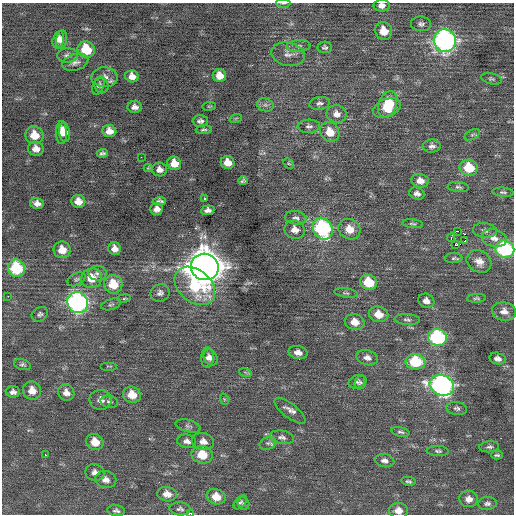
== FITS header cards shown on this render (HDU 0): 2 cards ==
NAXIS1  =                  512 / Axis length
NAXIS2  =                  512 / Axis length

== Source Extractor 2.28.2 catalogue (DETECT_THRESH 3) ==
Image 512 x 512 px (HDU 0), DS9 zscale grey, 1 PNG px = 1 image px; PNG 516 x 516 px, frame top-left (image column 1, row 512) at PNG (2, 3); each listed source drawn as its Kron ellipse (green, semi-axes under 4 px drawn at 4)
Background 0.0752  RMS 0.76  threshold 2.29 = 3 sigma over >= 5 px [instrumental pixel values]
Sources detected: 142; all 142 listed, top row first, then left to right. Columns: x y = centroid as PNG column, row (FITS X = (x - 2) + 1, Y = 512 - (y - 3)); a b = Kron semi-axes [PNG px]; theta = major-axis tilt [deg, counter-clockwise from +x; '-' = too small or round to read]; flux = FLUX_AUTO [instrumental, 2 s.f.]
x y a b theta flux
283 3 7 3 -3 79
382 5 8 6 5 290
421 24 10 7 -5 190
384 31 9 8 - 810
58 40 9 5 77 280
62 40 9 5 82 220
445 41 11 11 - 18000
298 46 12 6 4 180
325 47 7 5 5 110
86 50 9 8 - 1700
288 54 17 11 -12 400
67 55 10 7 2 200
75 62 13 8 17 270
132 76 7 6 - 350
219 76 6 6 - 510
104 77 13 10 -3 380
491 79 10 5 -15 120
102 85 8 7 - 120
98 86 9 5 67 130
320 103 10 6 10 160
388 104 14 9 68 1300
265 105 8 6 -19 170
209 106 7 3 8 53
135 107 7 6 - 230
387 108 14 9 22 1300
336 114 10 9 - 320
236 118 6 4 19 51
200 121 7 5 -1 180
309 126 11 6 3 190
204 130 8 4 5 93
109 131 7 6 - 370
61 132 11 5 89 540
330 132 10 9 - 870
65 133 9 5 -81 440
34 135 9 8 - 800
472 135 8 4 30 110
432 146 9 6 1 190
36 149 8 7 - 370
102 153 5 4 - 120
141 157 2 2 - 260
228 162 7 6 - 560
174 163 7 7 - 660
289 163 6 3 -44 64
148 168 4 4 - 48
469 168 9 8 - 1400
159 169 7 7 - 300
243 181 5 4 - 100
420 181 9 6 -8 390
458 187 10 5 -6 120
503 192 11 4 -4 110
417 194 8 6 -16 190
204 199 3 3 - 190
78 201 7 6 - 400
159 201 6 4 3 150
37 203 7 5 -11 260
157 209 6 6 - 290
208 210 6 5 - 200
296 218 11 6 -9 210
413 224 10 4 -5 110
323 229 11 9 -63 6400
349 229 11 10 - 640
295 230 10 9 - 380
485 230 12 7 -7 200
458 231 3 2 - 1400
451 238 4 3 - 1100
494 238 13 8 -13 400
465 240 3 2 - 110
455 245 3 3 - 290
114 248 6 6 - 290
505 249 9 8 - 5200
62 250 8 8 - 650
454 258 9 5 1 100
479 261 13 10 -32 460
205 267 14 13 - 97000
16 268 9 8 - 3000
98 273 9 7 -3 200
92 278 10 9 - 820
77 279 9 6 28 130
369 282 9 7 -22 1500
113 284 9 9 - 1200
195 286 23 16 -40 2800
160 293 9 8 - 200
346 293 12 4 -9 130
8 296 2 2 - 130
124 298 7 3 9 61
477 298 9 4 3 99
426 301 8 7 - 290
78 302 11 10 - 13000
111 304 10 5 17 110
504 312 12 9 -11 400
40 314 9 6 34 130
379 314 10 7 -15 670
407 320 12 5 -4 160
355 322 10 7 -13 530
437 337 9 8 - 5200
298 353 9 6 -13 340
208 358 10 6 89 240
211 358 8 6 -61 230
367 358 11 7 -15 290
498 359 8 5 -13 250
415 362 10 8 -7 2400
22 365 9 5 -16 110
109 366 8 2 0 39
245 372 6 4 -19 76
357 382 8 6 24 140
360 382 7 5 64 99
442 385 12 10 -22 16000
32 391 9 9 - 540
13 392 7 5 -4 190
66 393 8 7 - 350
132 395 9 8 - 780
224 399 6 3 -72 63
100 400 11 10 - 320
109 402 9 6 -12 130
457 408 10 6 -9 160
290 411 19 7 -38 320
188 426 13 6 -14 170
400 432 9 4 -14 120
282 437 12 6 -9 200
187 441 9 7 -9 240
203 441 11 8 -11 370
95 442 9 8 - 730
268 443 8 6 18 130
489 447 10 5 5 140
438 451 11 5 -4 130
45 455 3 2 - 720
202 455 10 8 -11 1100
497 455 6 3 0 80
384 461 10 6 -10 220
95 473 9 8 - 270
106 480 11 8 -11 320
408 481 7 4 -10 99
167 494 10 7 -11 460
216 497 9 7 -15 750
469 499 9 8 - 390
240 502 8 5 49 110
487 503 9 6 3 170
243 504 6 5 - 98
180 509 10 6 -6 160
116 511 9 5 -6 150
398 511 9 7 -6 430
191 514 4 2 - 1700
At the frame edge (FLAGS 8, measured only in part): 5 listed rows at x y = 283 3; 382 5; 505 249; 398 511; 191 514